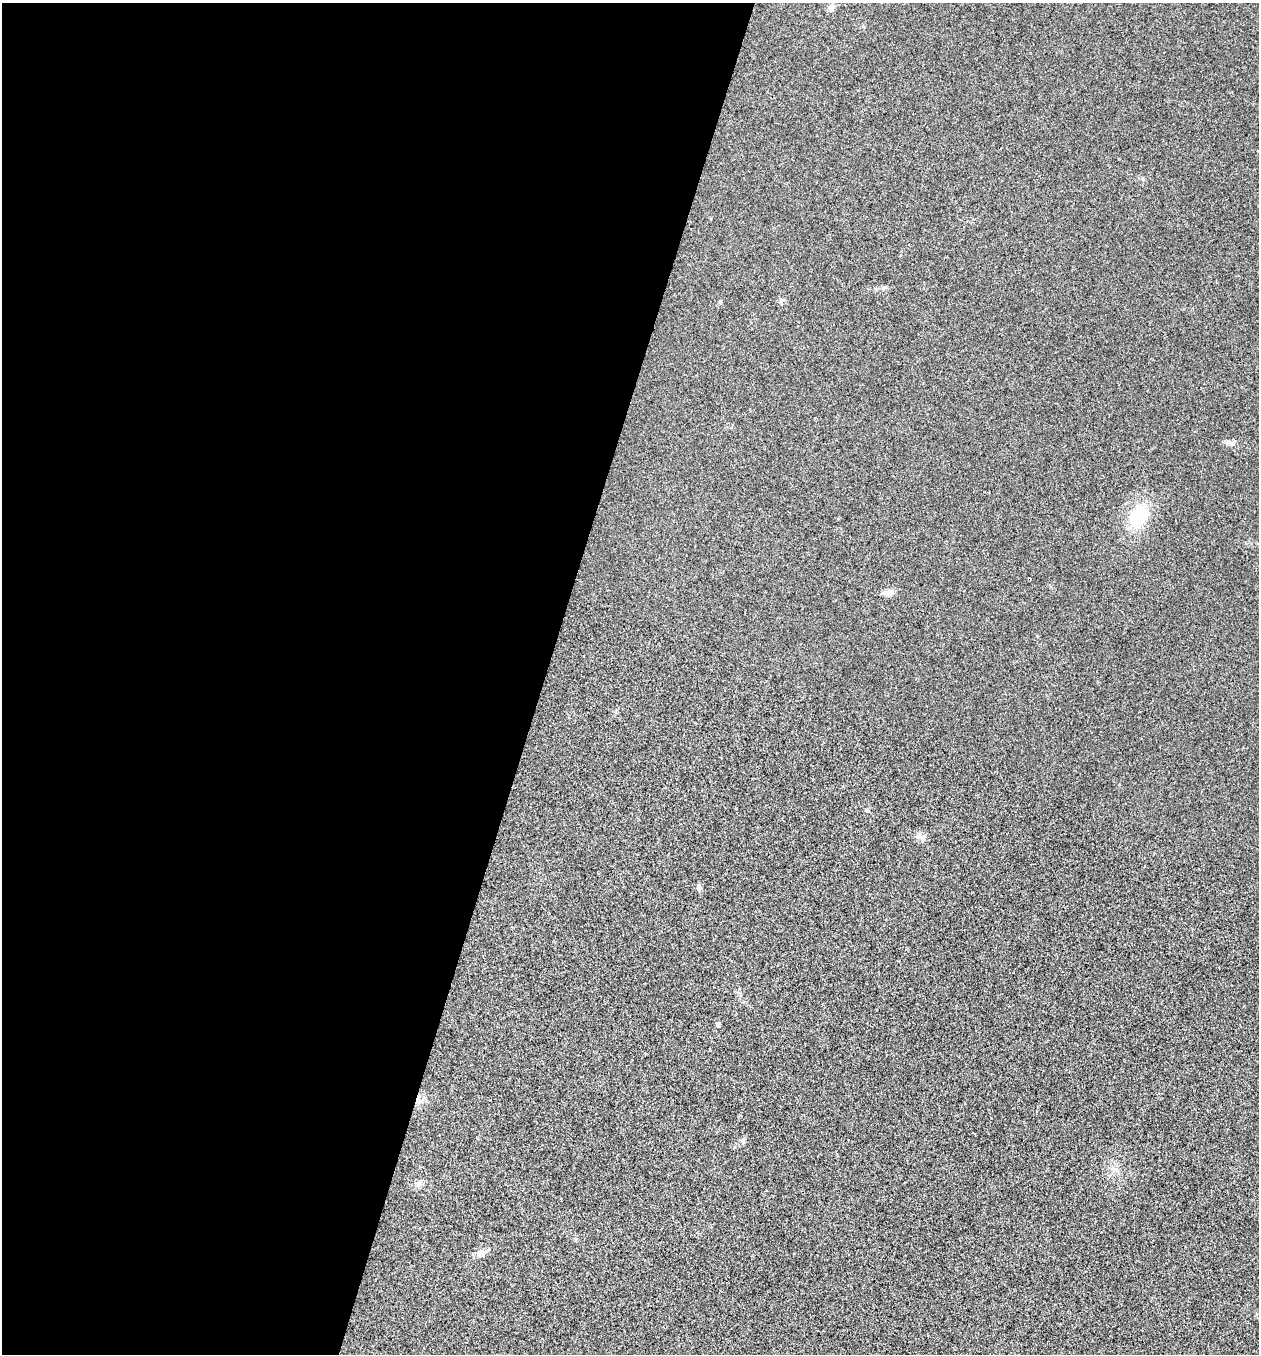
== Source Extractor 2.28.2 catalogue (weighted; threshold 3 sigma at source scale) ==
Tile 5 of 4 x 4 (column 1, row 2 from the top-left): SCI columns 267-1523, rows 2707-4058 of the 5430 x 5417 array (HDU 1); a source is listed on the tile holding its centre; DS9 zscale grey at full resolution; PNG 1261 x 1356 px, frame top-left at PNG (2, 3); no overlay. Shown black and unused: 43% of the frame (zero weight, under 3 of 4 exposures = <1% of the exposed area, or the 3 px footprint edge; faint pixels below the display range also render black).
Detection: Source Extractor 2.28.2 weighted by HDU 2 'WHT'; one run over the whole footprint, this tile lists its part. Background 0.0205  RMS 0.0057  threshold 0.0256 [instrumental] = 3 sigma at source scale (4.5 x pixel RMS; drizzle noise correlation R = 1.50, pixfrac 1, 0.05/0.05 arcsec/px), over >= 5 px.
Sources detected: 10; all 10 listed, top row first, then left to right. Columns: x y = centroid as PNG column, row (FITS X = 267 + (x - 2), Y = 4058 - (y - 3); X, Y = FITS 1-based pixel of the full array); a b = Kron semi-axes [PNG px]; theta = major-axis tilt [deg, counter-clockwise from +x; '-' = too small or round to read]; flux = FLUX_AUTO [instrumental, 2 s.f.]
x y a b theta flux
832 7 9 7 73 2
720 302 5 4 - 0.9
1230 443 14 6 -9 2.2
1138 516 23 17 59 24
888 593 13 8 6 3.2
920 837 16 4 -15 1.9
699 887 8 5 90 1.3
718 1024 4 4 - 1.6
743 1140 7 5 71 1.2
481 1253 15 7 28 3
Unlisted compact peaks at least as high as the median listed source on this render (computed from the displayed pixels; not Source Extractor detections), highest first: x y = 867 810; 1037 636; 883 288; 781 301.